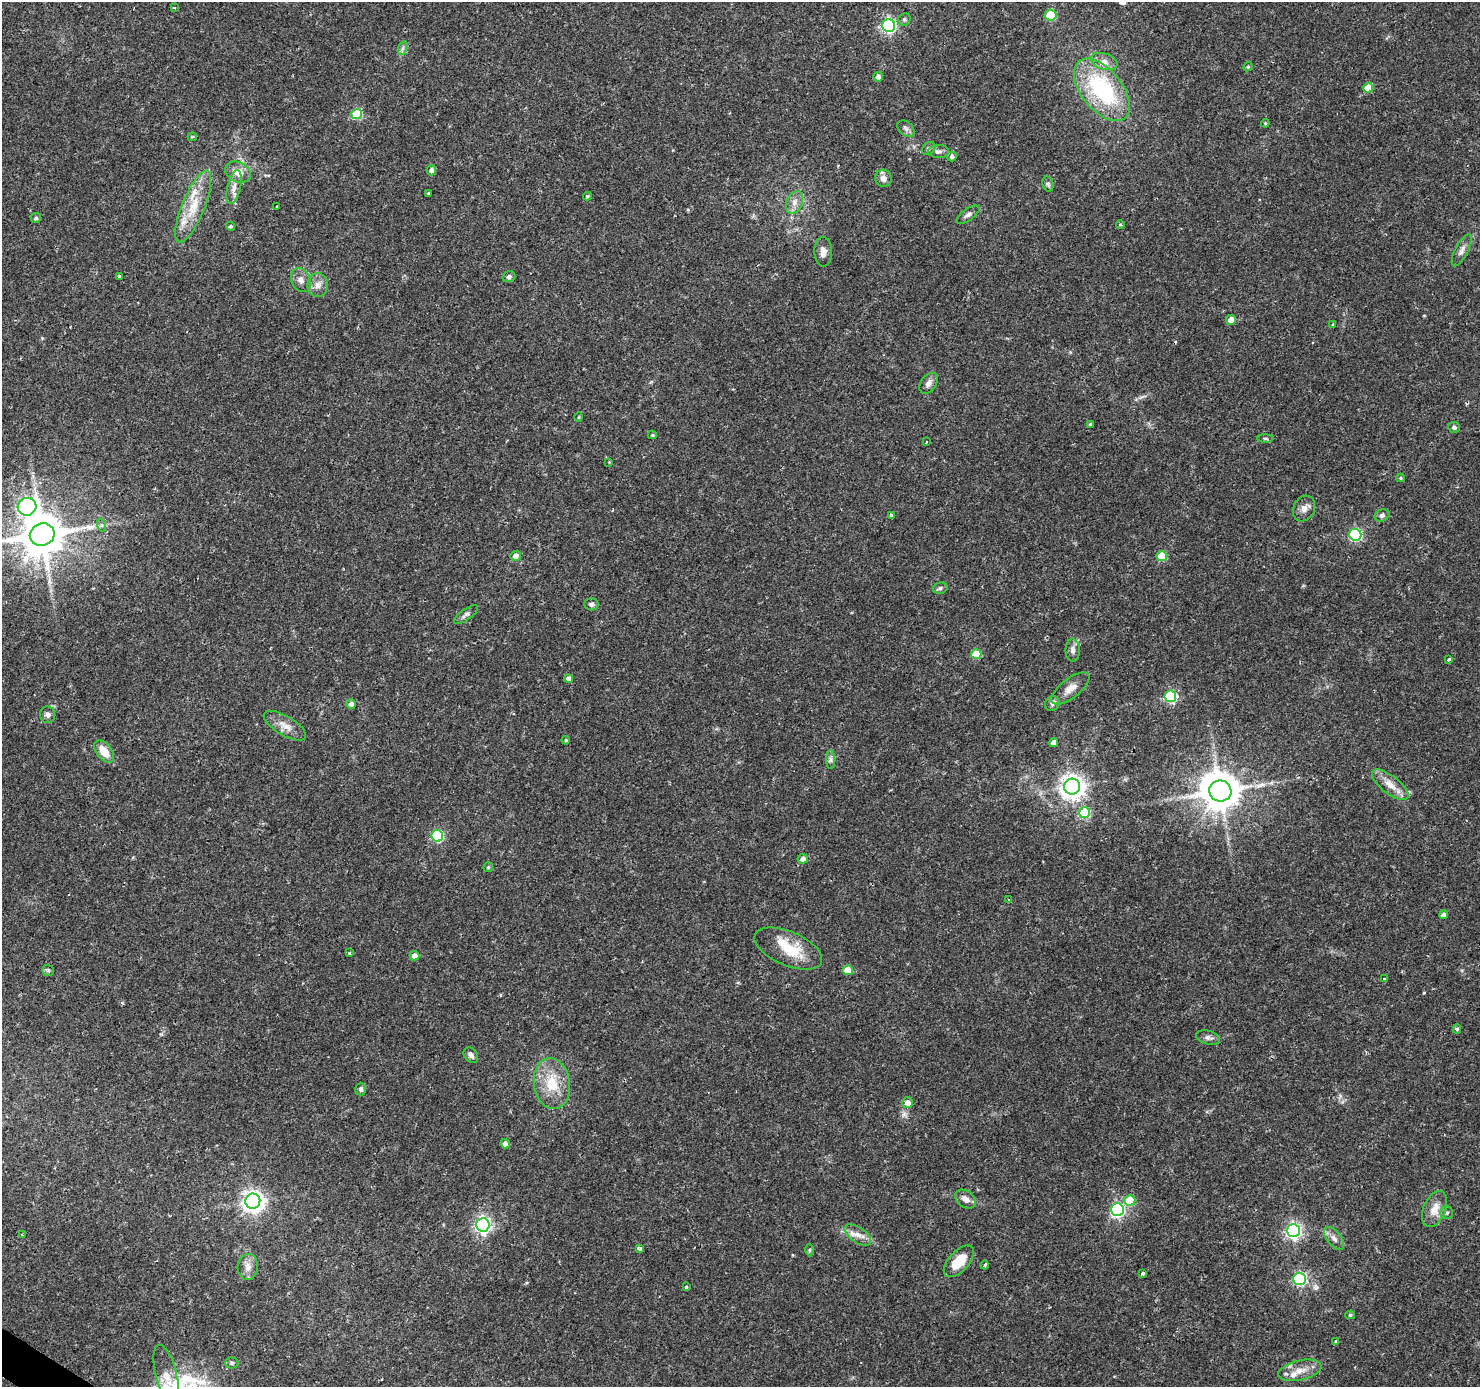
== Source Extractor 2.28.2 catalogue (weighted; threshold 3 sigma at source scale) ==
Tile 7 of 4 x 4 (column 3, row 2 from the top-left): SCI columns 2959-4436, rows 2957-4341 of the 5920 x 5979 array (HDU 1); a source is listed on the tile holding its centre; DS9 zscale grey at full resolution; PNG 1482 x 1389 px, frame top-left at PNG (2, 2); each listed source drawn as its Kron ellipse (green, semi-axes under 4 px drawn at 4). Shown black and unused: <1% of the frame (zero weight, under 2 of 3 exposures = <1% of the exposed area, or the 3 px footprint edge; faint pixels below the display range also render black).
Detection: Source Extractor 2.28.2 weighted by HDU 2 'WHT'; one run over the whole footprint, this tile lists its part. Background 0.0376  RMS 0.0034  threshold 0.0153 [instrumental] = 3 sigma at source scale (4.5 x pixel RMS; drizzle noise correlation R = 1.50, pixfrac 1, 0.0396/0.0396 arcsec/px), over >= 5 px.
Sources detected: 124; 1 long thin detection or spike segment (spike, bleed or trail) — neither listed nor drawn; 3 inside a brighter listed object's ellipse — not listed separately; the other 120 listed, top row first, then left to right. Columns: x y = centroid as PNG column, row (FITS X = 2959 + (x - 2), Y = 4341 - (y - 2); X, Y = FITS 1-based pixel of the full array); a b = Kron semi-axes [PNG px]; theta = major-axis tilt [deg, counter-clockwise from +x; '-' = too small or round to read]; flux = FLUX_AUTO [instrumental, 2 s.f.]
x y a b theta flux
174 8 3 3 - 0.52
1051 15 6 5 - 15
904 20 6 6 - 0.74
889 25 6 6 - 66
403 48 7 4 71 0.72
1104 62 14 8 -17 2.4
1248 67 5 4 - 0.44
878 77 5 4 - 1.6
1368 88 5 5 - 5.6
1102 90 36 20 -51 39
357 114 5 5 - 18
1265 123 4 4 - 0.38
906 129 10 6 -40 1.1
192 137 4 3 - 0.47
928 148 7 6 - 0.79
938 151 10 6 0 1.1
952 156 5 4 - 1.1
431 170 5 5 - 1.5
238 172 13 9 -27 4.3
883 178 8 8 - 2.3
1048 184 7 5 -74 0.67
234 187 17 6 77 2.4
428 193 3 3 - 0.41
587 196 4 3 - 0.57
794 203 12 8 66 2.2
193 206 38 11 68 9.9
277 207 3 2 - 0.34
968 215 13 5 34 1.3
36 218 5 5 - 0.76
1120 224 4 3 - 0.52
230 226 4 4 - 0.6
1461 250 17 6 63 1.7
823 252 15 9 -90 2.4
119 276 3 3 - 0.49
509 277 6 5 - 0.8
301 280 12 9 -66 2
318 285 12 10 -88 2.4
1231 320 5 5 - 3.6
1333 325 3 3 - 0.62
929 383 11 7 54 1.8
579 417 5 3 - 0.28
1091 424 4 3 - 5.9
1454 427 6 5 - 0.77
652 435 4 4 - 0.52
1265 439 8 4 -1 0.52
926 441 3 2 - 0.36
609 462 4 3 - 0.24
1400 478 4 4 - 0.39
27 507 9 9 - 97
1304 508 13 10 63 2.2
891 515 4 3 - 0.62
1382 515 7 6 - 1
101 525 7 4 -71 0.61
42 535 13 11 21 1400
1355 535 6 6 - 41
516 556 5 5 - 1.9
1162 556 5 5 - 12
940 588 7 5 16 0.79
591 604 7 6 - 0.88
466 615 14 5 35 1.1
1073 650 11 7 89 1.6
976 654 5 5 - 10
1449 659 3 3 - 0.69
569 679 4 4 - 1.6
1070 688 23 9 38 3.5
1170 696 6 6 - 32
351 704 5 4 - 1.4
1052 704 8 7 - 1
47 715 8 7 - 1.1
285 726 24 9 -31 3.6
566 740 4 3 - 0.43
1054 742 4 4 - 2.6
104 751 13 7 -50 5.4
831 760 9 4 -89 0.95
1390 785 22 9 -38 4
1072 787 8 8 - 290
1220 791 11 10 - 940
1085 813 5 5 - 20
437 836 6 5 - 31
803 859 5 5 - 1.7
488 867 5 5 - 0.46
1009 900 4 3 - 0.36
1443 915 4 4 - 1.2
788 949 36 17 -23 11
349 953 4 4 - 0.39
414 956 5 5 - 1.8
48 970 6 5 - 0.56
848 970 5 5 - 6.4
1385 979 3 3 - 1.4
1457 1029 5 4 - 0.68
1208 1037 12 6 -15 1.3
471 1055 8 6 -49 1.4
552 1084 26 18 -82 11
361 1089 6 5 - 0.87
908 1103 5 5 - 2.5
505 1144 5 4 - 1.9
965 1199 11 8 -35 2.3
1130 1200 5 5 - 8.7
253 1201 7 7 - 220
1435 1209 19 11 67 4.3
1117 1210 6 6 - 66
1447 1213 6 6 - 0.86
483 1225 7 6 - 100
1293 1231 6 6 - 94
22 1235 3 2 - 0.38
858 1235 15 7 -35 2.7
1334 1238 13 7 -51 1.9
640 1248 4 3 - 1.7
809 1250 6 4 89 0.47
959 1261 19 10 47 7.9
984 1265 4 3 - 0.4
248 1267 13 10 85 2.6
1143 1273 4 3 - 1.1
1300 1279 6 6 - 47
687 1286 3 3 - 0.95
1350 1315 5 4 - 0.49
1335 1341 3 3 - 0.55
232 1363 6 5 - 0.66
1300 1370 22 10 13 4.5
166 1375 31 10 -76 4.7
Isophote crosses this tile's border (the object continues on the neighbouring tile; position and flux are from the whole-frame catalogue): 1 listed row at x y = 42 535